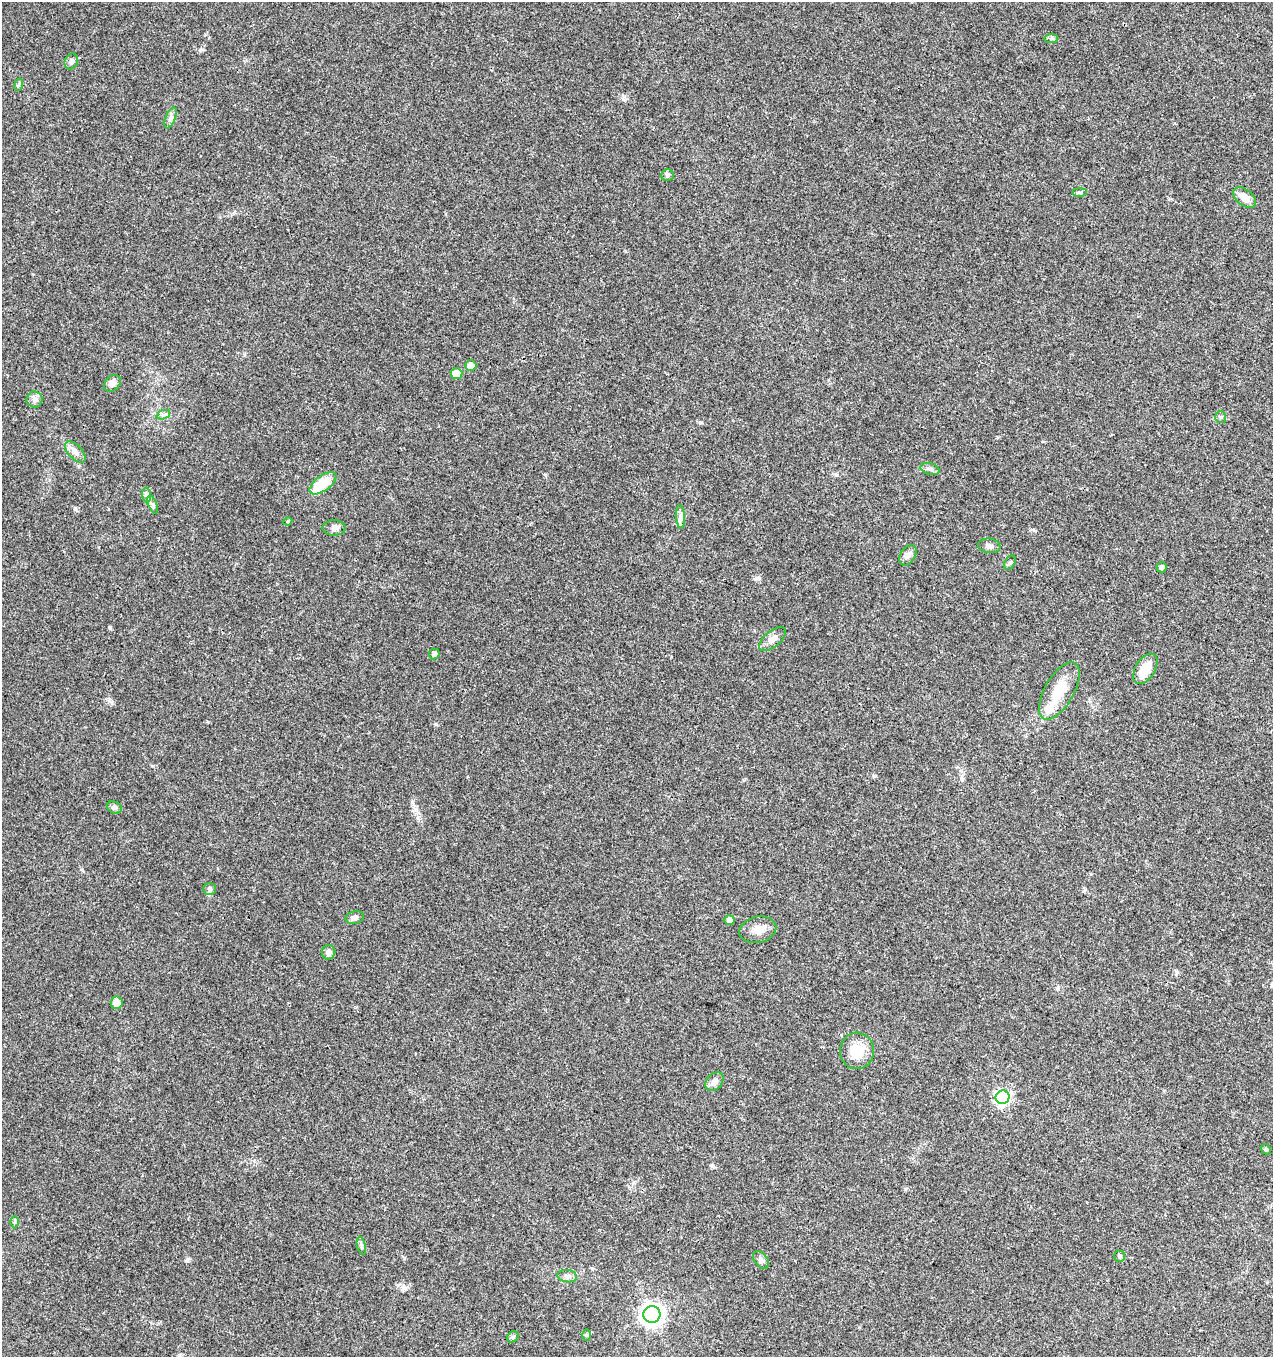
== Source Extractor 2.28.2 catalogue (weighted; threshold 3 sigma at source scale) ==
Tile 6 of 4 x 4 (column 2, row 2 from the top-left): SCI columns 1487-2757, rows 2720-4074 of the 5579 x 5430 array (HDU 1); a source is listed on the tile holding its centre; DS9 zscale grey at full resolution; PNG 1275 x 1359 px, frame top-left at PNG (2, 2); each listed source drawn as its Kron ellipse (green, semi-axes under 4 px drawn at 4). Shown black and unused: <1% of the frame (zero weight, under 3 of 4 exposures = <1% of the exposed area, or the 3 px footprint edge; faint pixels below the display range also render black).
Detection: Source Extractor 2.28.2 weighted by HDU 2 'WHT'; one run over the whole footprint, this tile lists its part. Background 0.0419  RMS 0.0035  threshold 0.0157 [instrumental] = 3 sigma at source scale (4.5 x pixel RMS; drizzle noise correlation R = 1.50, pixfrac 1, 0.0396/0.0396 arcsec/px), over >= 5 px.
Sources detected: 50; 1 inside a brighter object's white glare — neither listed nor drawn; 1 inside a brighter listed object's ellipse — not listed separately; the other 48 listed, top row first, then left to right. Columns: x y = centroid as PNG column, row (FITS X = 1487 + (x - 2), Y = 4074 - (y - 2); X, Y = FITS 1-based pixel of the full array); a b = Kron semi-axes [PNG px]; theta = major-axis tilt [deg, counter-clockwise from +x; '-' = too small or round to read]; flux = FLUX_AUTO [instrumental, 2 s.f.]
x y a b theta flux
1051 39 7 4 1 0.61
71 61 8 6 70 1.1
18 85 6 4 70 0.5
171 118 11 5 68 1.1
667 175 6 6 - 0.75
1080 192 7 4 0 0.59
1245 198 13 8 -39 3.5
471 366 5 5 - 3.1
457 374 6 5 - 6.5
112 383 9 7 44 1.9
34 400 8 8 - 1.3
163 415 7 4 18 0.7
1221 417 6 5 - 0.6
75 452 13 7 -45 1.8
930 469 10 5 -15 0.98
323 483 15 7 36 11
146 495 7 4 -89 0.84
153 504 9 3 -69 0.67
681 517 12 4 -85 1.3
288 521 4 3 - 0.31
334 528 11 8 2 1.7
989 546 11 7 -8 1.3
908 555 11 7 56 1.7
1010 563 7 5 62 0.73
1162 567 5 5 - 1.2
773 639 16 8 41 2.3
434 654 5 5 - 1
1145 669 17 9 58 6.5
1059 691 32 14 60 9.9
114 807 7 5 -29 0.89
210 889 6 6 - 0.81
355 918 9 6 11 1.3
729 920 5 5 - 1.3
758 930 18 13 14 3.6
329 952 7 6 - 1.6
117 1003 6 6 - 3
857 1051 18 17 - 7.7
714 1082 10 7 49 1.9
1002 1097 7 6 - 70
1266 1149 5 5 - 0.51
15 1222 6 4 89 0.49
361 1246 9 4 -77 0.64
1119 1256 6 5 - 0.57
761 1260 10 6 -51 1.1
567 1276 10 6 -8 1.2
652 1314 8 8 - 220
586 1335 6 4 -89 0.44
513 1337 6 5 - 0.53
Unlisted compact peaks at least as high as the median listed source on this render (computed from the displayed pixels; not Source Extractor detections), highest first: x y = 110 627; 187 1261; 200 50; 75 509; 712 1166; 700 422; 874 776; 436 724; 418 818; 1177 972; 415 809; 404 1258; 403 1288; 1057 988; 109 700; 624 99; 905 1189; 545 474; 759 578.